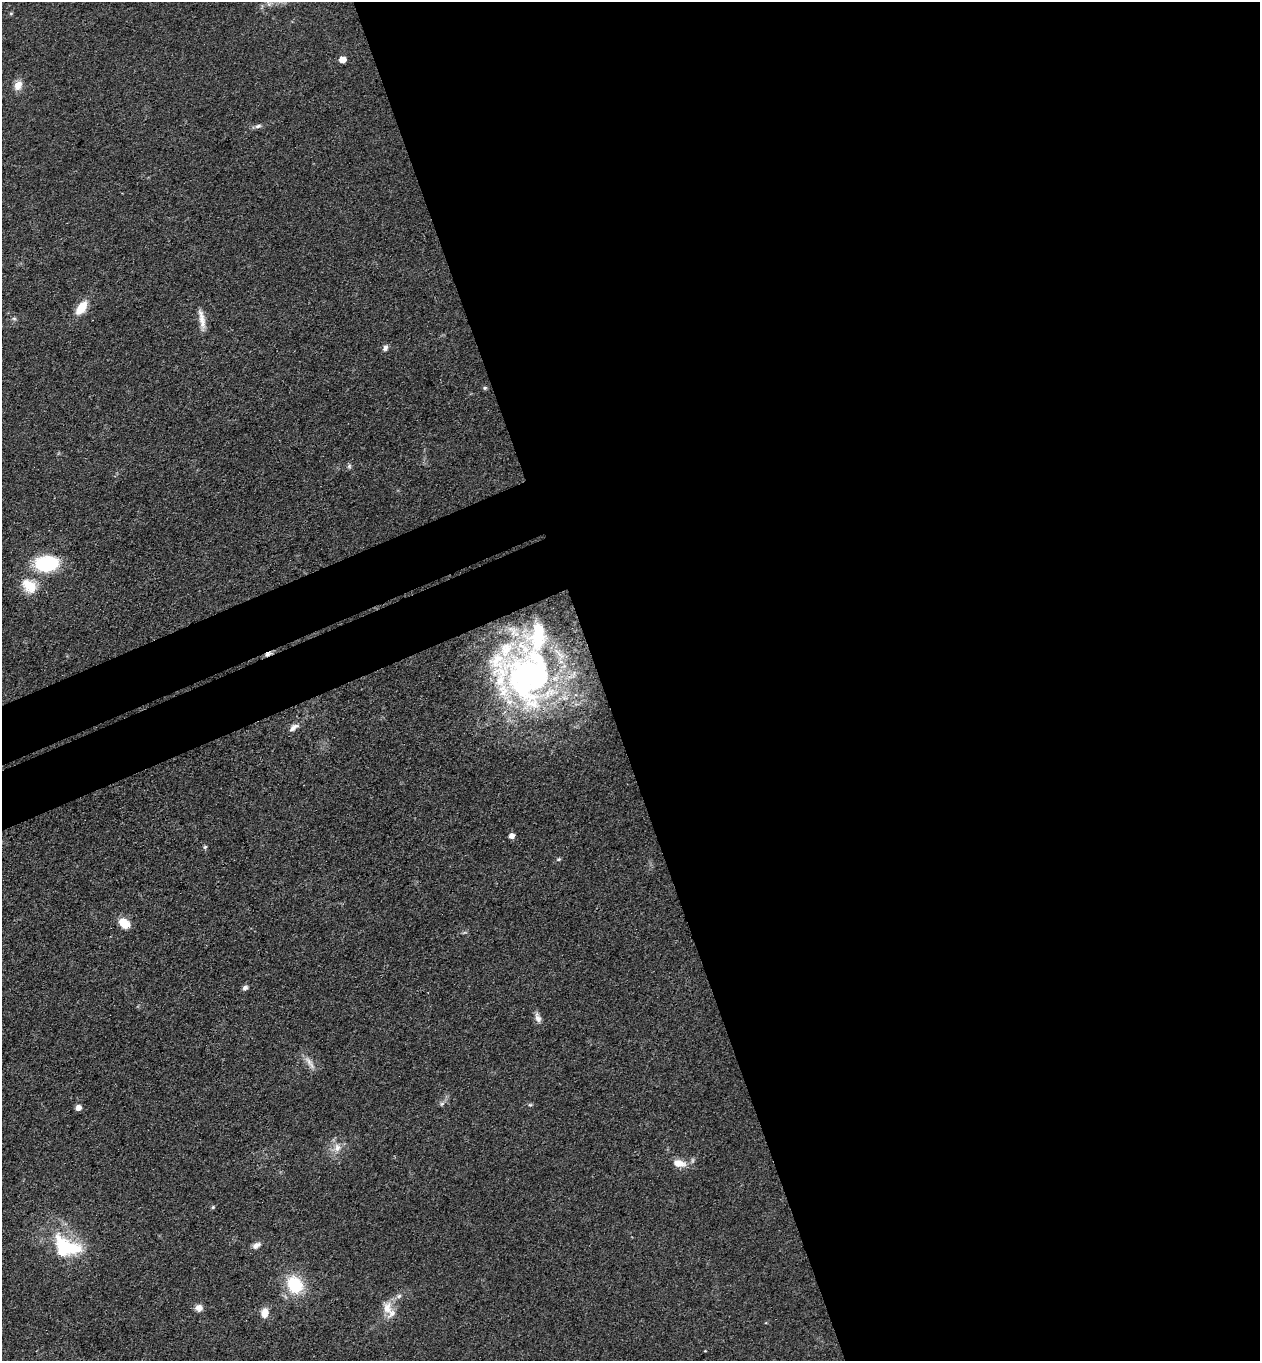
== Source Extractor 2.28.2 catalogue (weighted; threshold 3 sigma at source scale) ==
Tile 8 of 4 x 4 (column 4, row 2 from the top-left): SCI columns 4074-5331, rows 2775-4133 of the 5504 x 5548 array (HDU 1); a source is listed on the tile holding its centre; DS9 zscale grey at full resolution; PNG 1262 x 1363 px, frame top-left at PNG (2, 2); no overlay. Shown black and unused: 56% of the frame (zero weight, under 3 of 4 exposures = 5% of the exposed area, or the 3 px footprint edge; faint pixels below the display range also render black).
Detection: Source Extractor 2.28.2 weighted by HDU 2 'WHT'; one run over the whole footprint, this tile lists its part. Background 0.0705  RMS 0.0058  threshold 0.0259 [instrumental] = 3 sigma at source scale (4.5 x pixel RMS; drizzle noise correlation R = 1.50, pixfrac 1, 0.05/0.05 arcsec/px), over >= 5 px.
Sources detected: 40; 1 inside a brighter object's white glare — not listed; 4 inside a brighter listed object's ellipse — not listed separately; the other 35 listed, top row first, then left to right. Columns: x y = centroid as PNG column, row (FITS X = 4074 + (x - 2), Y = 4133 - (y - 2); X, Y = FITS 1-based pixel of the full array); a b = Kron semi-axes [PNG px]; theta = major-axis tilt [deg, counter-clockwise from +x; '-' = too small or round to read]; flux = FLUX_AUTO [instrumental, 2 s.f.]
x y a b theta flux
11 13 6 3 19 0.61
342 59 5 5 - 7.7
18 85 14 9 64 5.2
258 126 9 5 16 1.8
81 307 15 8 53 12
14 319 7 4 -2 1
202 320 31 7 -81 5.9
385 348 8 6 59 2.1
485 388 6 5 - 0.84
349 466 7 5 78 1.2
46 563 18 12 4 55
29 586 22 16 -42 13
268 654 11 5 30 1.9
529 676 70 64 -27 190
293 728 15 7 38 3.4
511 836 5 4 - 4.2
205 847 5 5 - 0.89
558 859 6 4 20 0.9
124 923 11 8 -38 11
245 988 7 5 41 1.8
538 1018 14 7 -70 3.1
309 1062 17 7 -57 4.2
442 1104 7 4 2 1.2
530 1105 6 4 1 0.77
78 1108 5 5 - 4.3
337 1148 12 9 -87 5.2
679 1163 17 9 -12 7.4
213 1207 5 5 - 0.82
256 1245 10 6 31 3.1
68 1247 45 20 -28 37
295 1285 18 15 -53 27
399 1296 8 6 17 1.8
199 1308 8 8 - 3.9
387 1308 21 12 -88 8.1
265 1313 10 7 83 6.5
Overlapping masked pixels (flux is a lower limit): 1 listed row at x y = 268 654